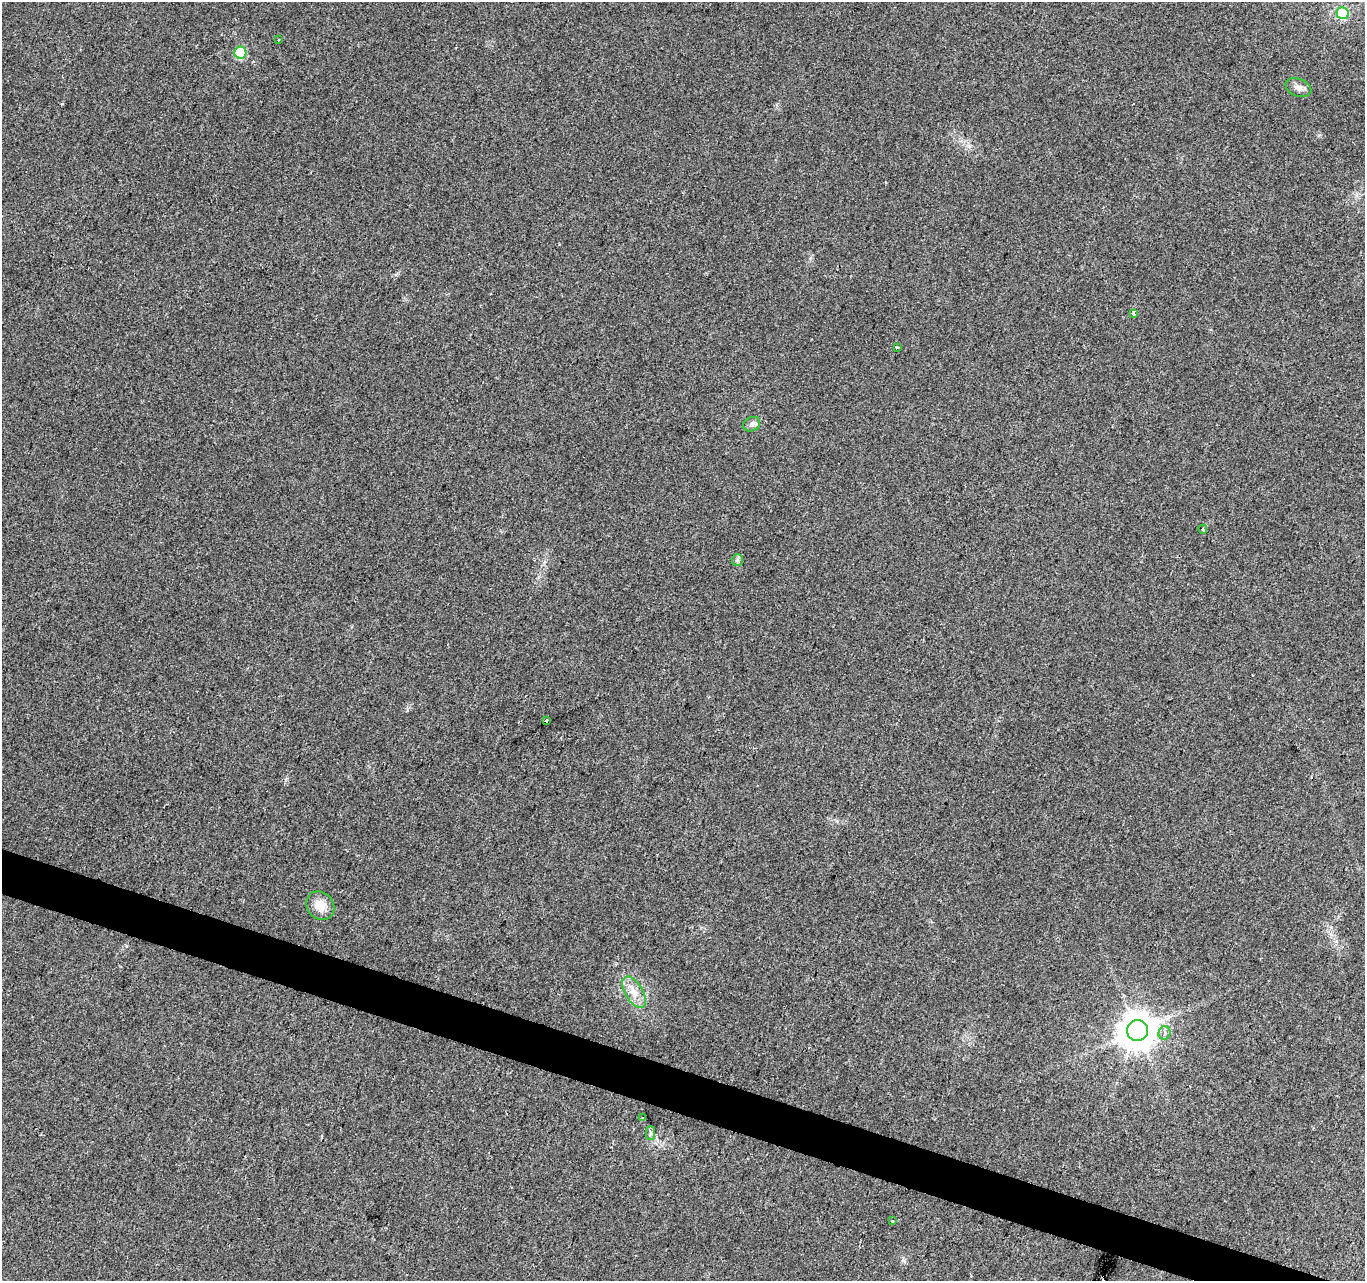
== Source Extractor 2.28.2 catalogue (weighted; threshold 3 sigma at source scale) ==
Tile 6 of 4 x 4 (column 2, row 2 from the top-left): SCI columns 1371-2733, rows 2834-4112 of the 5458 x 5603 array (HDU 1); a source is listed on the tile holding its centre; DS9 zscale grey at full resolution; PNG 1367 x 1283 px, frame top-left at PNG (2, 2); each listed source drawn as its Kron ellipse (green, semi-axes under 4 px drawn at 4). Shown black and unused: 3% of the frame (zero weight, under 2 of 3 exposures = <1% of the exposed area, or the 3 px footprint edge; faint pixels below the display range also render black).
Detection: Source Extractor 2.28.2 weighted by HDU 2 'WHT'; one run over the whole footprint, this tile lists its part. Background 0.032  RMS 0.0057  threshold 0.0256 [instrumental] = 3 sigma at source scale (4.5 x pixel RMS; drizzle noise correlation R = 1.50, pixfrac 1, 0.0396/0.0396 arcsec/px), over >= 5 px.
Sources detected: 19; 2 cosmic-ray / hot-pixel residue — neither listed nor drawn; the other 17 listed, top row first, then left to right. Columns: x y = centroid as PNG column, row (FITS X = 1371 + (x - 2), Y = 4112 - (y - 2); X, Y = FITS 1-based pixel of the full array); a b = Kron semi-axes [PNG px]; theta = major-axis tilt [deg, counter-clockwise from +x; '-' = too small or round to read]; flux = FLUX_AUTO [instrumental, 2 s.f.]
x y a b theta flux
1342 13 6 6 - 31
278 40 3 2 - 0.38
240 53 6 6 - 31
1298 88 13 8 -23 3.4
1133 314 3 3 - 3.1
897 347 3 2 - 1.1
752 424 9 7 28 1.8
1203 529 4 3 - 0.76
737 560 6 5 - 1.2
546 721 4 3 - 1.3
320 906 15 13 -51 7.6
634 992 17 8 -60 6.5
1137 1030 10 10 - 1300
1164 1033 6 6 - 2.3
643 1117 3 3 - 1.1
651 1133 7 4 89 1.3
892 1221 3 3 - 0.83